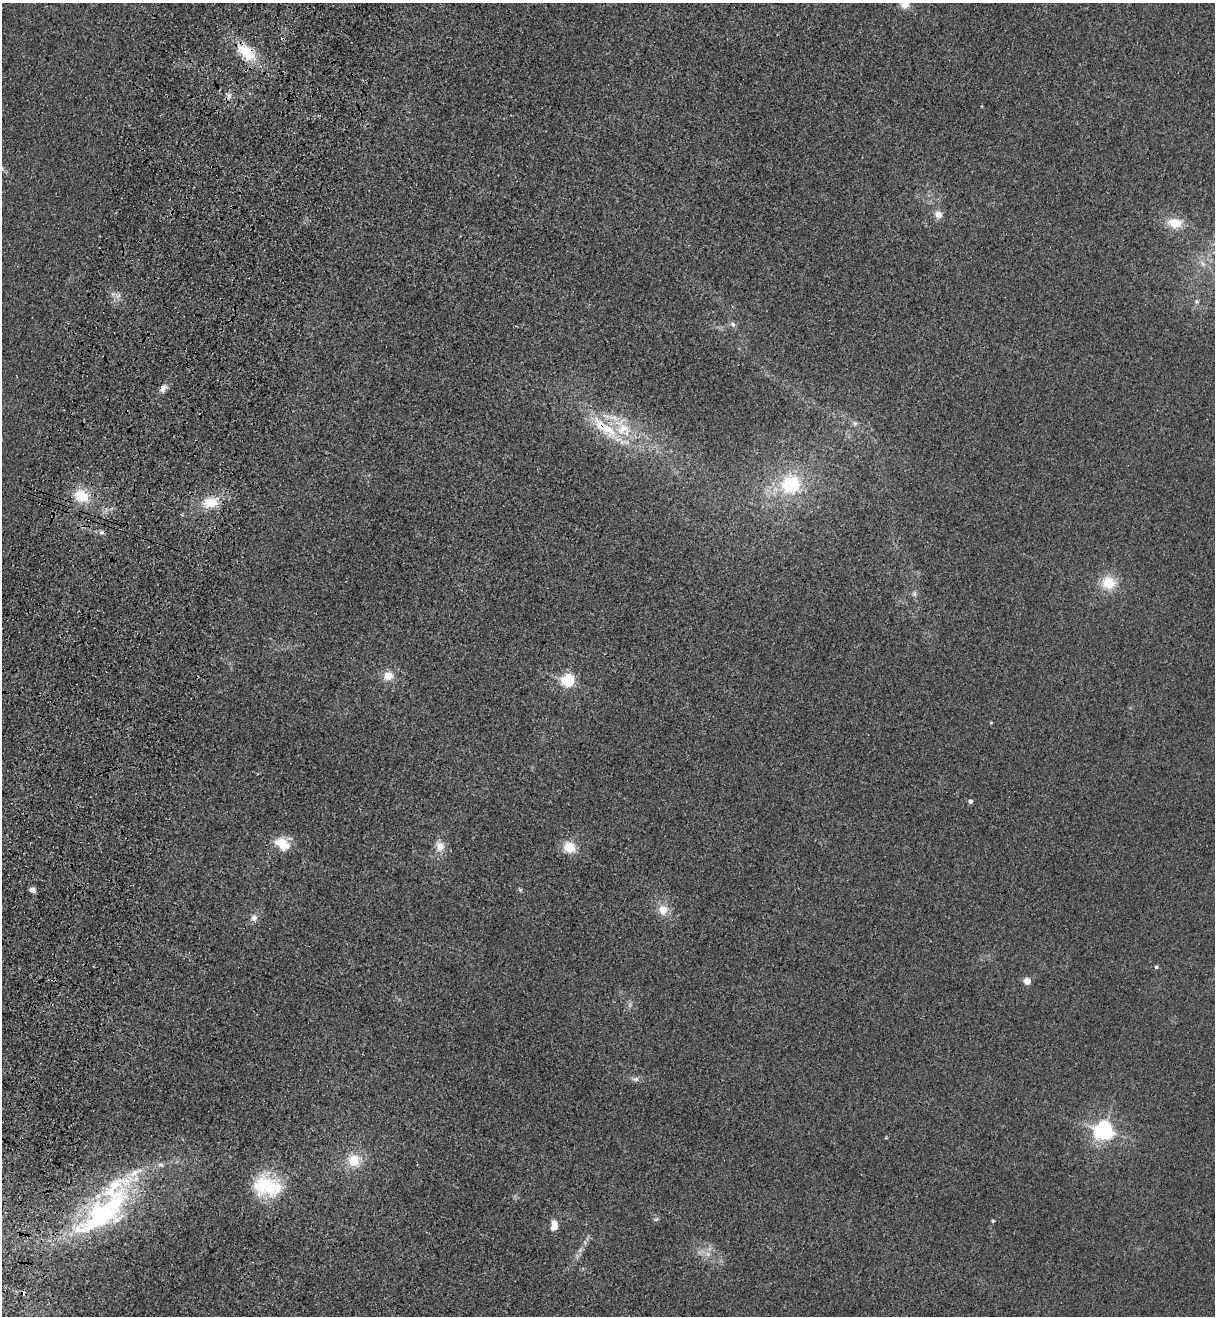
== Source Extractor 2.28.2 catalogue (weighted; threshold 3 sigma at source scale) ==
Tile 7 of 4 x 4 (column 3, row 2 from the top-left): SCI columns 2795-4007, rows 2672-3985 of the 5463 x 5344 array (HDU 1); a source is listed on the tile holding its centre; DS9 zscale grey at full resolution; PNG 1217 x 1318 px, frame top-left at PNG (2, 3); no overlay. Shown black and unused: <1% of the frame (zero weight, under 3 of 4 exposures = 6% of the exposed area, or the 3 px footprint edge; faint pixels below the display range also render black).
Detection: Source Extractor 2.28.2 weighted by HDU 2 'WHT'; one run over the whole footprint, this tile lists its part. Background 0.0139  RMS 0.0055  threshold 0.0247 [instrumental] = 3 sigma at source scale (4.5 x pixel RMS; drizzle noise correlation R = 1.50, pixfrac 1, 0.05/0.05 arcsec/px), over >= 5 px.
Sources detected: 50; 2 too faint to see at this stretch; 1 inside a brighter object's white glare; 2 cosmic-ray / hot-pixel residue — not listed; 7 inside a brighter listed object's ellipse — not listed separately; the other 38 listed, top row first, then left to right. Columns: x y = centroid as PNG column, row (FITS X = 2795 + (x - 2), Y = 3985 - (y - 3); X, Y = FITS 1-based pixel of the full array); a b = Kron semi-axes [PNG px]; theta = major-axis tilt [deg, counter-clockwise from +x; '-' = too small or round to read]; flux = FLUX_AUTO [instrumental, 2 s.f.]
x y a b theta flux
905 4 11 10 - 5.1
246 52 24 13 -42 20
229 96 10 6 84 2.3
938 214 10 9 - 3.7
1175 223 17 11 -11 11
1196 301 7 5 -7 1.1
733 324 9 5 -45 1.6
163 388 10 7 37 3
855 423 8 6 73 1.5
600 425 30 13 -52 17
622 429 21 16 38 16
791 484 28 27 - 35
81 496 18 15 -26 15
211 503 18 12 8 13
1109 583 16 16 - 14
914 594 7 6 - 1.5
388 676 11 10 - 7
568 680 6 5 - 97
991 723 5 3 - 0.49
970 801 4 4 - 2
282 844 19 13 -36 11
440 846 12 10 -76 5.9
569 847 14 12 -26 10
32 890 5 5 - 3.5
520 890 6 4 -59 0.73
663 909 12 11 - 7.1
254 918 10 9 - 3
1156 967 4 4 - 1.1
1027 981 5 4 - 10
630 1005 7 4 72 1.2
636 1079 10 6 6 1.9
1104 1131 7 6 - 290
354 1160 16 16 - 12
267 1186 33 26 -14 33
99 1214 80 45 35 97
656 1219 7 4 44 0.97
993 1221 5 4 - 0.63
554 1225 11 7 -90 6.3
Overlapping masked pixels (flux is a lower limit): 3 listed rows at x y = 246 52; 163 388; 600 425
Isophote crosses this tile's border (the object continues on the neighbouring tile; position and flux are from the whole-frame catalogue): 1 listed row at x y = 905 4